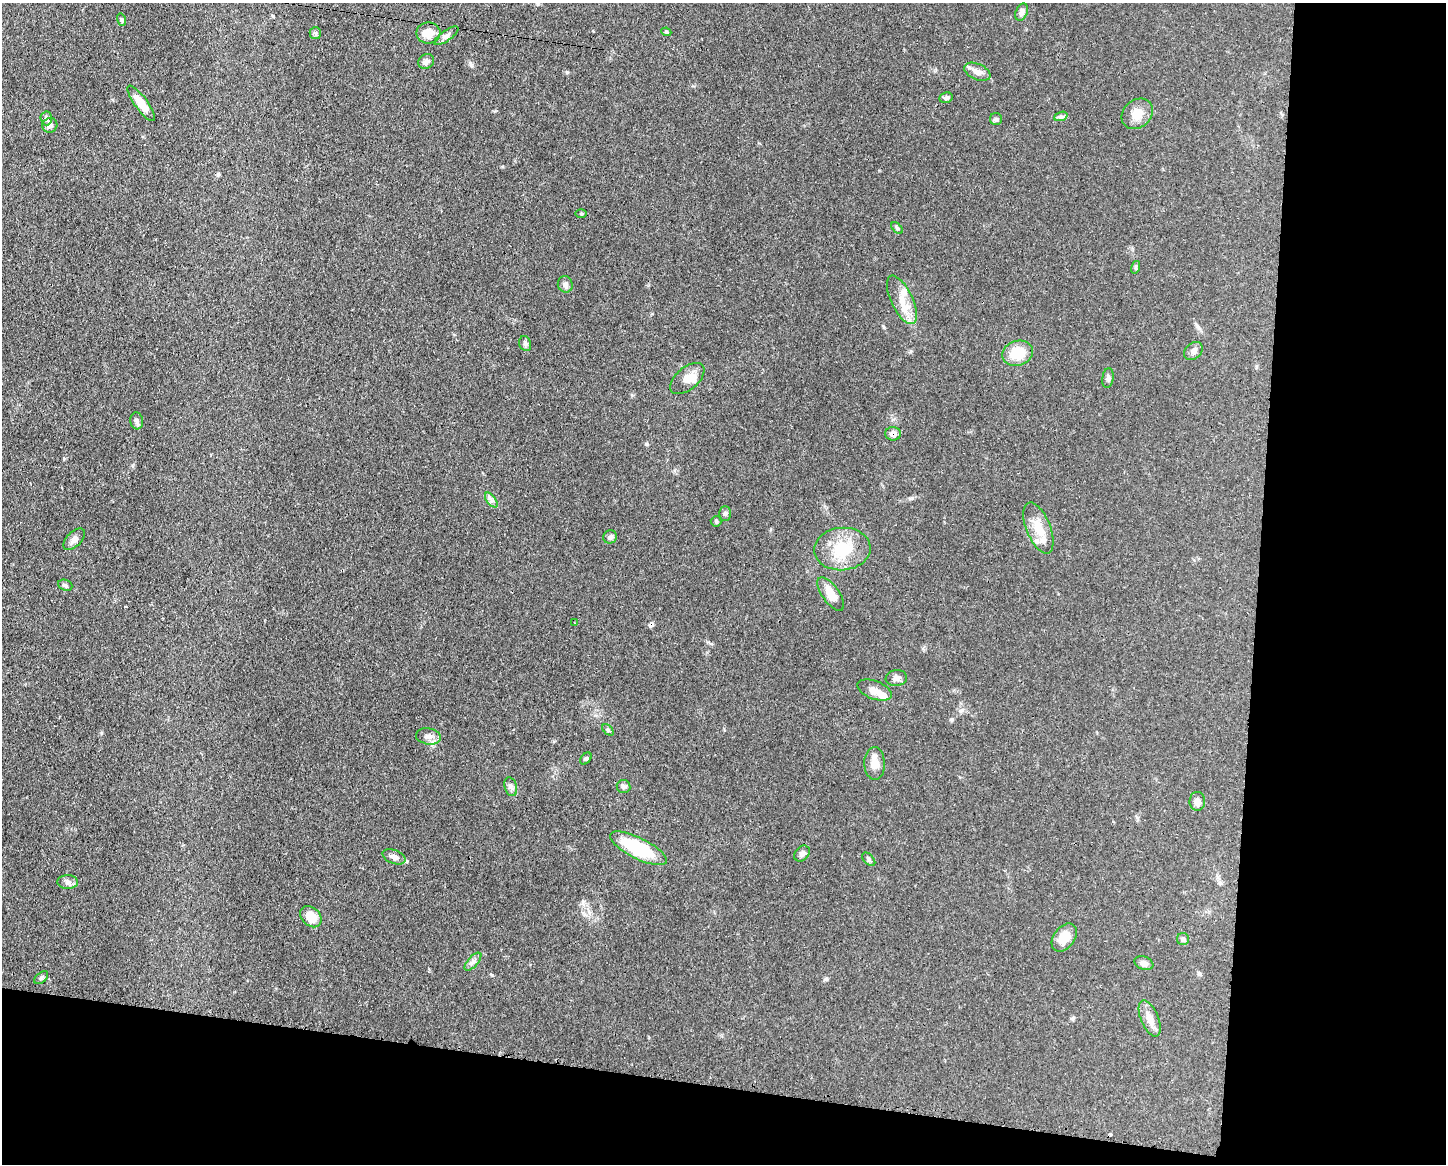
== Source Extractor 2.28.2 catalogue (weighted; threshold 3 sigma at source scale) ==
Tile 12 of 3 x 4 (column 3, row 4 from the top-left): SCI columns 3002-4445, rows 5-1166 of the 4672 x 4656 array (HDU 1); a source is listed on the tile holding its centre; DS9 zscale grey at full resolution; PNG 1448 x 1166 px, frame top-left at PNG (2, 3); each listed source drawn as its Kron ellipse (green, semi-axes under 4 px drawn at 4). Shown black and unused: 20% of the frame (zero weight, under 3 of 4 exposures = <1% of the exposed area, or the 3 px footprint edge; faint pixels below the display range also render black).
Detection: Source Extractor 2.28.2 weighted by HDU 2 'WHT'; one run over the whole footprint, this tile lists its part. Background 0.0585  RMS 0.0042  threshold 0.019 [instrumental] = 3 sigma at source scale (4.5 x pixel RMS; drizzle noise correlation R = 1.50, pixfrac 1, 0.05/0.05 arcsec/px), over >= 5 px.
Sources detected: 63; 2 cosmic-ray / hot-pixel residue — neither listed nor drawn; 3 inside a brighter listed object's ellipse — not listed separately; the other 58 listed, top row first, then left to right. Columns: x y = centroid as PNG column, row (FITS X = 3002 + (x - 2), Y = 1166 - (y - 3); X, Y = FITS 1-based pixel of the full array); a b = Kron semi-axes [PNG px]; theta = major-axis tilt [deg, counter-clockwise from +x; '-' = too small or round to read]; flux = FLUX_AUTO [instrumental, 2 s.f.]
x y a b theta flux
1021 12 9 5 67 1.9
122 20 6 4 -72 0.63
666 32 5 4 - 0.61
315 33 6 5 - 0.82
428 33 12 10 -1 5.5
446 36 14 5 35 1.6
426 61 8 7 - 1.8
977 72 14 8 -24 3
946 98 7 5 12 0.98
141 103 21 6 -54 6.2
1137 114 17 14 41 5.2
1061 116 7 4 20 0.92
46 118 7 6 - 1.2
996 119 6 6 - 0.81
50 125 8 7 - 1.6
581 214 6 4 -1 0.49
897 228 7 4 -46 0.64
1136 267 6 4 72 0.58
565 284 8 7 - 1.5
902 300 26 10 -64 7.2
525 344 8 6 -71 1
1193 351 10 8 40 1.7
1018 353 15 12 18 11
687 378 20 11 40 4.5
1108 378 10 5 82 1.2
137 421 8 6 -83 1.2
893 434 8 6 0 2.5
491 500 9 4 -53 1.2
725 513 7 5 -89 0.89
716 521 5 5 - 0.55
1038 528 27 12 -68 7.3
610 537 7 6 - 1.3
74 539 13 7 44 2.1
842 549 28 21 5 16
65 585 7 5 -21 0.84
831 594 19 8 -54 5.8
574 623 3 2 - 0.32
896 678 11 8 7 1.9
875 690 18 9 -20 3.3
608 730 7 4 -46 0.69
428 736 12 8 -9 2.3
586 759 7 5 48 0.74
875 763 16 10 -88 4.2
511 787 10 6 -73 1.4
624 787 7 6 - 1
1197 801 9 7 -88 2.2
638 848 31 10 -26 25
802 854 9 6 48 1.4
394 857 12 7 -22 2
869 859 8 5 -46 0.85
68 882 10 7 -2 1.5
311 917 12 9 -45 5.8
1064 937 15 10 53 6.1
1183 939 6 6 - 0.88
473 962 11 5 48 1.4
1144 963 10 6 -21 1.8
41 978 8 5 40 0.73
1150 1018 19 8 -67 3.9
Overlapping masked pixels (flux is a lower limit): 1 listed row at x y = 893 434
Unlisted compact peaks at least as high as the median listed source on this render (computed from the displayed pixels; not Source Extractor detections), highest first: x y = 952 719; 471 65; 567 72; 826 979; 646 444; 492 975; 101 733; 962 710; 64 459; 912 498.